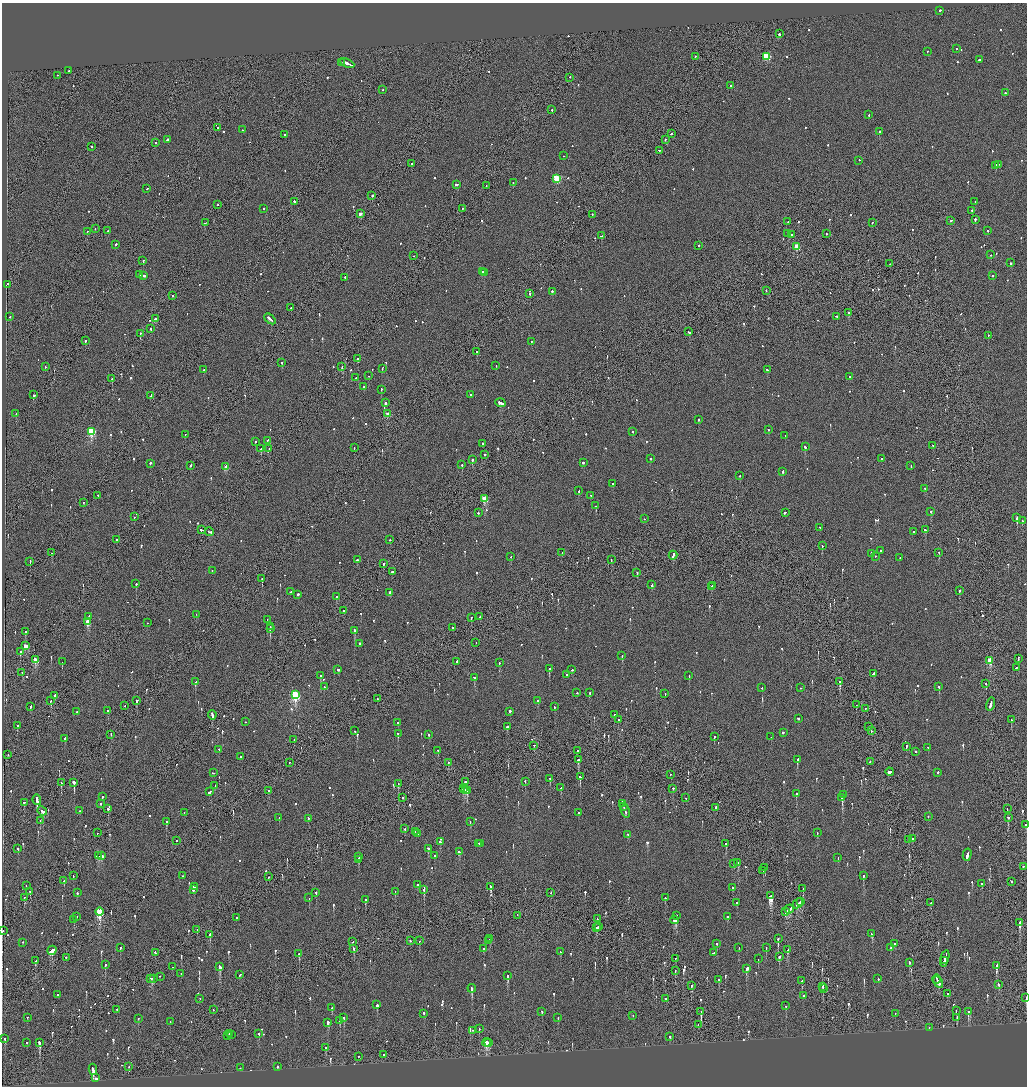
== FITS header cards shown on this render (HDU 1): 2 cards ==
NAXIS1  =                 2050
NAXIS2  =                 2168

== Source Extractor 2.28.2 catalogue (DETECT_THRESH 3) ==
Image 2050 x 2168 px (HDU 1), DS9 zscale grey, zoomed out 1/2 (1 PNG px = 2 x 2 image px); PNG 1029 x 1088 px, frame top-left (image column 2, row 2168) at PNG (2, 3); each listed source drawn as its Kron ellipse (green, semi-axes under 4 px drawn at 4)
Background -0.0979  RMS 0.068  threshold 0.203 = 3 sigma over >= 5 px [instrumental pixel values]
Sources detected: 1042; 47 cannot appear on this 1/2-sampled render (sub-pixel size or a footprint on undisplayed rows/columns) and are neither listed nor drawn; of the other 995, the 500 brightest by FLUX_AUTO listed and drawn (495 fainter detections omitted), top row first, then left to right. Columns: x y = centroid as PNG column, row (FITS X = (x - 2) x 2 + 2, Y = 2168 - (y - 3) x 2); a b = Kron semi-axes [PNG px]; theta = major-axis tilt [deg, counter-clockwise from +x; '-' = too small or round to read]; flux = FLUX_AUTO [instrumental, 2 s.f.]
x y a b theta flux
940 11 2 2 - 540
779 34 2 2 - 880
956 49 2 2 - 68
927 52 2 2 - 70
695 57 2 1 - 250
766 57 3 3 - 840
979 60 2 2 - 87
341 63 2 2 - 130
347 64 7 2 -24 1500
69 71 2 2 - 76
57 76 2 2 - 66
570 78 2 2 - 80
730 86 2 1 - 180
382 90 2 2 - 78
1005 93 2 2 - 110
552 110 2 2 - 86
869 115 2 2 - 77
217 128 2 1 - 130
242 130 2 2 - 92
879 132 2 2 - 220
671 134 3 2 - 110
285 135 2 2 - 260
167 140 3 2 - 440
666 140 2 2 - 200
156 143 2 1 - 290
92 147 2 2 - 73
659 151 2 2 - 68
563 156 2 1 - 86
859 161 2 2 - 100
411 164 2 2 - 150
999 165 2 2 - 73
995 166 3 2 - 190
557 179 3 3 - 920
513 183 2 2 - 66
457 185 4 2 - 350
486 186 2 1 - 150
147 189 2 2 - 130
372 196 2 2 - 310
294 202 2 2 - 460
975 202 2 2 - 200
217 205 2 2 - 170
264 209 2 2 - 93
462 209 2 2 - 77
972 211 2 2 - 130
360 214 2 2 - 120
592 215 2 2 - 83
975 220 2 2 - 410
951 221 2 1 - 130
788 222 2 2 - 74
205 223 2 1 - 230
872 223 2 2 - 82
95 229 2 1 - 98
108 231 2 2 - 70
987 231 2 2 - 140
87 232 2 1 - 480
788 234 3 2 - 120
826 234 2 2 - 120
792 235 2 2 - 260
601 236 2 1 - 130
115 245 2 2 - 180
699 246 2 2 - 290
797 247 3 3 - 360
991 255 2 2 - 66
413 256 2 1 - 93
143 261 2 2 - 460
1010 263 2 2 - 250
890 264 2 2 - 78
482 272 3 2 - 380
485 272 3 1 - 300
139 275 2 2 - 530
144 276 2 2 - 150
993 276 2 2 - 240
345 278 2 2 - 100
7 285 3 2 - 140
766 291 2 2 - 130
552 292 2 2 - 210
530 294 2 2 - 150
173 296 2 2 - 100
291 308 2 1 - 240
849 313 2 2 - 400
10 317 2 2 - 85
836 317 2 1 - 130
155 319 3 2 - 360
270 319 6 2 -41 380
150 329 3 2 - 120
689 332 2 2 - 260
140 334 3 1 - 130
988 336 2 1 - 420
85 341 2 2 - 110
531 342 2 2 - 130
477 352 2 2 - 420
358 359 2 2 - 170
282 363 2 2 - 100
496 366 2 2 - 69
45 367 2 2 - 88
342 367 2 1 - 69
382 369 3 2 - 140
204 370 2 2 - 110
767 370 2 2 - 210
369 376 2 2 - 180
850 377 2 2 - 130
356 378 2 2 - 72
112 379 2 1 - 130
364 387 2 2 - 120
381 390 2 2 - 140
34 395 3 2 - 170
471 395 2 2 - 73
150 396 4 2 - 330
385 403 2 2 - 800
500 403 5 2 - 390
16 414 2 2 - 110
388 414 3 2 - 200
698 420 2 2 - 96
768 430 2 2 - 90
91 432 3 3 - 1200
633 432 2 2 - 120
185 435 2 2 - 80
785 436 2 2 - 76
268 441 3 2 - 160
255 442 2 2 - 68
483 444 2 2 - 96
933 446 2 1 - 85
805 447 3 2 - 230
354 448 2 1 - 130
261 449 2 2 - 540
269 449 2 2 - 190
485 455 2 2 - 260
650 459 2 2 - 110
881 459 2 2 - 67
472 460 2 2 - 330
150 463 2 2 - 350
583 463 2 2 - 260
462 465 2 2 - 150
190 466 2 2 - 140
911 466 2 2 - 91
226 467 3 2 - 190
783 472 2 2 - 150
740 476 2 2 - 170
613 484 2 2 - 130
925 489 2 2 - 91
579 491 2 2 - 92
98 496 2 1 - 100
591 496 2 2 - 78
485 499 3 3 - 560
83 503 2 1 - 71
596 506 2 2 - 370
931 512 2 2 - 240
478 513 2 2 - 110
785 513 3 2 - 220
134 517 2 2 - 83
1017 518 3 2 - 560
644 519 2 1 - 79
1022 521 2 2 - 67
820 528 2 2 - 120
202 530 3 2 - 160
925 530 2 2 - 500
209 532 4 2 - 310
913 532 2 2 - 76
117 540 2 2 - 330
389 540 3 2 - 91
822 546 2 1 - 160
880 551 2 2 - 180
51 553 2 1 - 120
562 553 2 2 - 64
939 553 2 2 - 110
871 554 2 2 - 300
673 556 4 2 - 560
511 557 2 1 - 130
876 557 2 1 - 68
900 558 2 2 - 76
357 560 2 2 - 350
611 560 2 1 - 150
30 562 3 2 - 130
383 564 2 2 - 780
212 571 2 1 - 340
392 572 2 2 - 320
637 573 2 1 - 89
262 579 2 1 - 98
136 584 2 2 - 260
652 585 3 2 - 360
713 586 3 2 - 250
711 587 2 1 - 140
959 591 2 2 - 160
290 592 3 2 - 83
390 593 2 2 - 340
298 595 2 2 - 420
336 597 2 2 - 250
343 611 2 2 - 390
196 615 2 2 - 75
89 617 2 2 - 87
480 617 4 2 - 190
471 618 2 1 - 110
267 620 2 2 - 71
88 622 3 3 - 360
147 623 2 1 - 70
270 627 2 1 - 210
452 628 2 2 - 71
270 629 2 2 - 510
354 631 2 2 - 450
25 632 2 2 - 150
476 643 2 1 - 67
359 644 2 2 - 210
26 646 3 2 - 290
20 652 2 2 - 550
622 656 2 2 - 150
1018 659 3 2 - 92
35 660 3 3 - 380
990 661 3 2 - 600
62 662 2 2 - 81
457 662 2 2 - 120
499 663 2 2 - 73
1016 668 2 2 - 160
549 669 2 2 - 390
338 670 2 2 - 300
572 670 2 2 - 140
22 673 2 1 - 74
873 674 3 2 - 130
567 675 2 2 - 190
320 676 2 2 - 390
689 676 2 2 - 82
474 678 3 2 - 110
196 682 3 2 - 260
840 682 2 2 - 400
986 684 2 1 - 140
324 687 2 2 - 65
939 687 2 2 - 170
762 688 2 2 - 92
801 688 2 1 - 70
577 693 2 2 - 140
589 693 2 2 - 110
665 694 2 2 - 73
295 695 4 3 - 1700
55 696 2 2 - 100
377 699 2 1 - 79
51 701 3 2 - 100
137 701 2 2 - 200
537 701 2 2 - 140
856 705 2 1 - 78
991 705 7 2 76 490
125 706 2 1 - 68
30 707 3 2 - 150
555 707 2 2 - 110
865 709 2 1 - 71
108 711 2 2 - 91
77 712 2 2 - 300
510 712 2 2 - 280
212 715 4 2 - 340
614 715 2 2 - 270
798 719 2 2 - 110
618 720 2 2 - 78
1011 720 2 2 - 71
245 722 2 2 - 70
398 723 2 2 - 78
17 726 2 2 - 140
507 727 2 2 - 790
868 727 2 1 - 68
355 731 2 2 - 110
872 731 2 1 - 87
783 733 2 2 - 140
398 734 3 2 - 120
111 735 2 1 - 80
429 735 2 2 - 190
714 737 2 2 - 150
771 737 2 2 - 85
64 739 2 2 - 210
294 740 2 2 - 80
534 746 2 2 - 72
906 747 2 2 - 180
928 748 2 2 - 300
219 750 2 2 - 120
438 751 2 2 - 100
578 751 2 2 - 69
915 752 2 2 - 66
8 755 2 1 - 90
241 757 3 2 - 140
578 760 2 2 - 250
797 760 3 2 - 730
870 762 2 2 - 78
289 763 2 1 - 82
448 763 2 2 - 90
890 772 4 2 - 770
213 773 2 1 - 110
937 773 2 1 - 260
670 775 2 1 - 260
580 777 3 2 - 310
550 779 2 2 - 99
465 782 2 2 - 570
525 782 2 2 - 68
61 783 2 1 - 220
74 783 2 2 - 2800
398 784 2 1 - 110
215 786 2 2 - 69
561 788 2 2 - 190
463 789 3 2 - 170
673 789 2 2 - 130
465 790 2 1 - 170
268 791 3 1 - 130
467 791 4 3 - 210
210 792 3 2 - 360
796 794 2 2 - 77
843 795 2 1 - 110
102 797 2 2 - 370
402 798 2 2 - 98
686 798 2 1 - 79
842 798 4 2 - 610
37 800 5 2 - 1100
24 803 3 2 - 140
100 804 2 2 - 73
623 804 4 2 - 270
624 807 3 2 - 220
716 808 2 1 - 500
108 809 2 2 - 450
1007 809 2 1 - 110
42 811 5 3 - 210
79 811 2 2 - 67
625 812 7 2 -73 540
184 813 2 2 - 190
578 813 2 2 - 66
928 817 2 2 - 71
279 818 2 1 - 170
1008 818 4 2 - 160
308 819 2 2 - 96
40 821 2 2 - 81
166 822 2 2 - 200
470 822 2 2 - 100
1026 825 2 1 - 87
405 829 2 2 - 100
415 832 2 2 - 290
97 833 2 1 - 87
817 833 2 2 - 110
418 834 3 2 - 140
628 835 2 2 - 82
913 839 2 2 - 460
909 840 2 1 - 130
176 841 2 2 - 100
440 842 2 2 - 80
479 844 2 2 - 68
481 844 2 1 - 110
726 844 2 2 - 660
18 849 2 2 - 100
428 849 2 2 - 170
459 852 3 2 - 150
967 855 6 2 76 450
98 856 3 2 - 590
102 856 3 2 - 220
435 856 2 2 - 94
359 857 2 1 - 160
838 858 2 2 - 86
358 860 4 2 - 220
738 863 2 2 - 410
733 864 2 1 - 110
1023 867 2 2 - 72
765 868 2 1 - 240
763 871 2 1 - 160
73 876 2 2 - 71
183 876 2 2 - 67
863 876 3 2 - 140
269 877 2 1 - 82
64 881 2 1 - 110
1011 882 2 2 - 110
981 884 2 2 - 180
417 885 2 2 - 260
26 886 2 1 - 210
194 887 2 2 - 300
490 887 3 2 - 750
732 888 2 2 - 100
803 889 2 2 - 180
193 890 2 2 - 190
424 890 4 2 - 170
30 892 3 2 - 86
395 892 3 1 - 67
77 893 2 2 - 310
316 893 2 2 - 300
551 893 2 1 - 71
770 896 4 3 - 1900
24 898 2 2 - 98
309 898 2 2 - 68
665 898 2 2 - 93
365 900 2 2 - 210
801 902 4 2 - 470
737 903 2 2 - 100
931 903 2 1 - 150
798 904 5 2 - 370
789 909 5 2 - 400
100 912 4 3 - 1100
786 912 3 2 - 270
517 916 2 1 - 80
676 916 2 2 - 660
76 917 2 2 - 170
727 917 2 2 - 100
236 918 2 2 - 160
597 919 2 1 - 91
74 920 2 2 - 700
675 920 4 2 - 340
1020 923 3 2 - 840
598 927 2 1 - 150
597 928 3 2 - 200
197 930 2 2 - 79
3 931 3 2 - 200
872 934 3 2 - 210
210 935 2 1 - 860
490 939 3 2 - 150
778 939 3 2 - 480
410 941 2 2 - 80
419 941 2 2 - 250
489 941 2 2 - 110
353 942 2 1 - 69
23 943 2 2 - 76
717 944 2 2 - 92
895 944 2 2 - 100
120 948 2 2 - 80
739 948 2 2 - 150
766 948 2 2 - 140
890 948 2 2 - 190
354 949 3 2 - 190
483 949 2 2 - 70
788 950 4 2 - 130
52 951 5 2 - 520
560 952 2 2 - 110
155 953 2 2 - 420
713 953 3 2 - 240
299 954 2 2 - 410
779 957 3 2 - 160
66 958 2 2 - 86
675 959 2 1 - 71
758 959 2 2 - 110
945 959 8 2 76 1100
36 961 3 2 - 110
944 961 2 2 - 380
909 963 3 2 - 130
105 965 3 2 - 110
996 966 3 2 - 890
172 967 2 1 - 80
220 967 4 2 - 460
746 969 3 2 - 310
675 971 2 1 - 90
181 974 2 1 - 82
239 975 3 2 - 150
507 976 3 2 - 470
160 977 2 2 - 90
150 978 4 1 - 230
153 979 2 2 - 130
878 979 2 2 - 110
936 979 4 1 - 450
719 980 3 2 - 70
802 981 2 2 - 70
938 982 6 2 -59 970
999 985 3 2 - 82
691 986 3 2 - 74
823 987 3 2 - 140
472 989 4 2 - 200
823 989 3 1 - 120
947 994 2 2 - 100
57 995 2 2 - 75
803 996 2 2 - 110
1026 998 2 1 - 110
200 999 2 2 - 65
666 999 2 2 - 83
377 1005 2 2 - 1200
786 1006 2 2 - 88
332 1008 2 2 - 150
117 1010 2 2 - 70
213 1010 2 2 - 94
956 1011 2 2 - 65
542 1012 3 2 - 66
701 1012 3 2 - 740
968 1012 3 3 - 660
424 1014 2 2 - 140
895 1014 2 2 - 94
633 1016 2 2 - 73
27 1018 2 2 - 70
344 1018 2 2 - 120
558 1018 2 2 - 82
957 1018 2 2 - 93
138 1019 2 2 - 110
340 1021 3 2 - 120
170 1022 2 2 - 72
328 1023 4 2 - 83
698 1025 2 1 - 110
929 1028 2 1 - 220
479 1029 2 2 - 86
473 1031 2 2 - 81
229 1034 2 2 - 110
259 1034 2 2 - 120
231 1035 2 2 - 270
228 1036 2 1 - 110
670 1037 2 2 - 130
5 1039 3 2 - 170
27 1043 2 2 - 110
39 1043 3 2 - 320
487 1043 4 3 - 540
489 1043 2 1 - 74
326 1048 3 2 - 150
384 1055 2 2 - 310
358 1057 2 2 - 110
129 1067 2 2 - 73
277 1067 2 2 - 98
240 1068 2 2 - 72
93 1070 5 2 - 1100
96 1078 2 2 - 280
At the frame edge (FLAGS 8, measured only in part): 3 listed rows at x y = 1026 825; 3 931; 1026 998
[495 fainter detections neither listed nor drawn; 47 sub-pixel or undisplayed-footprint detections neither listed nor drawn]